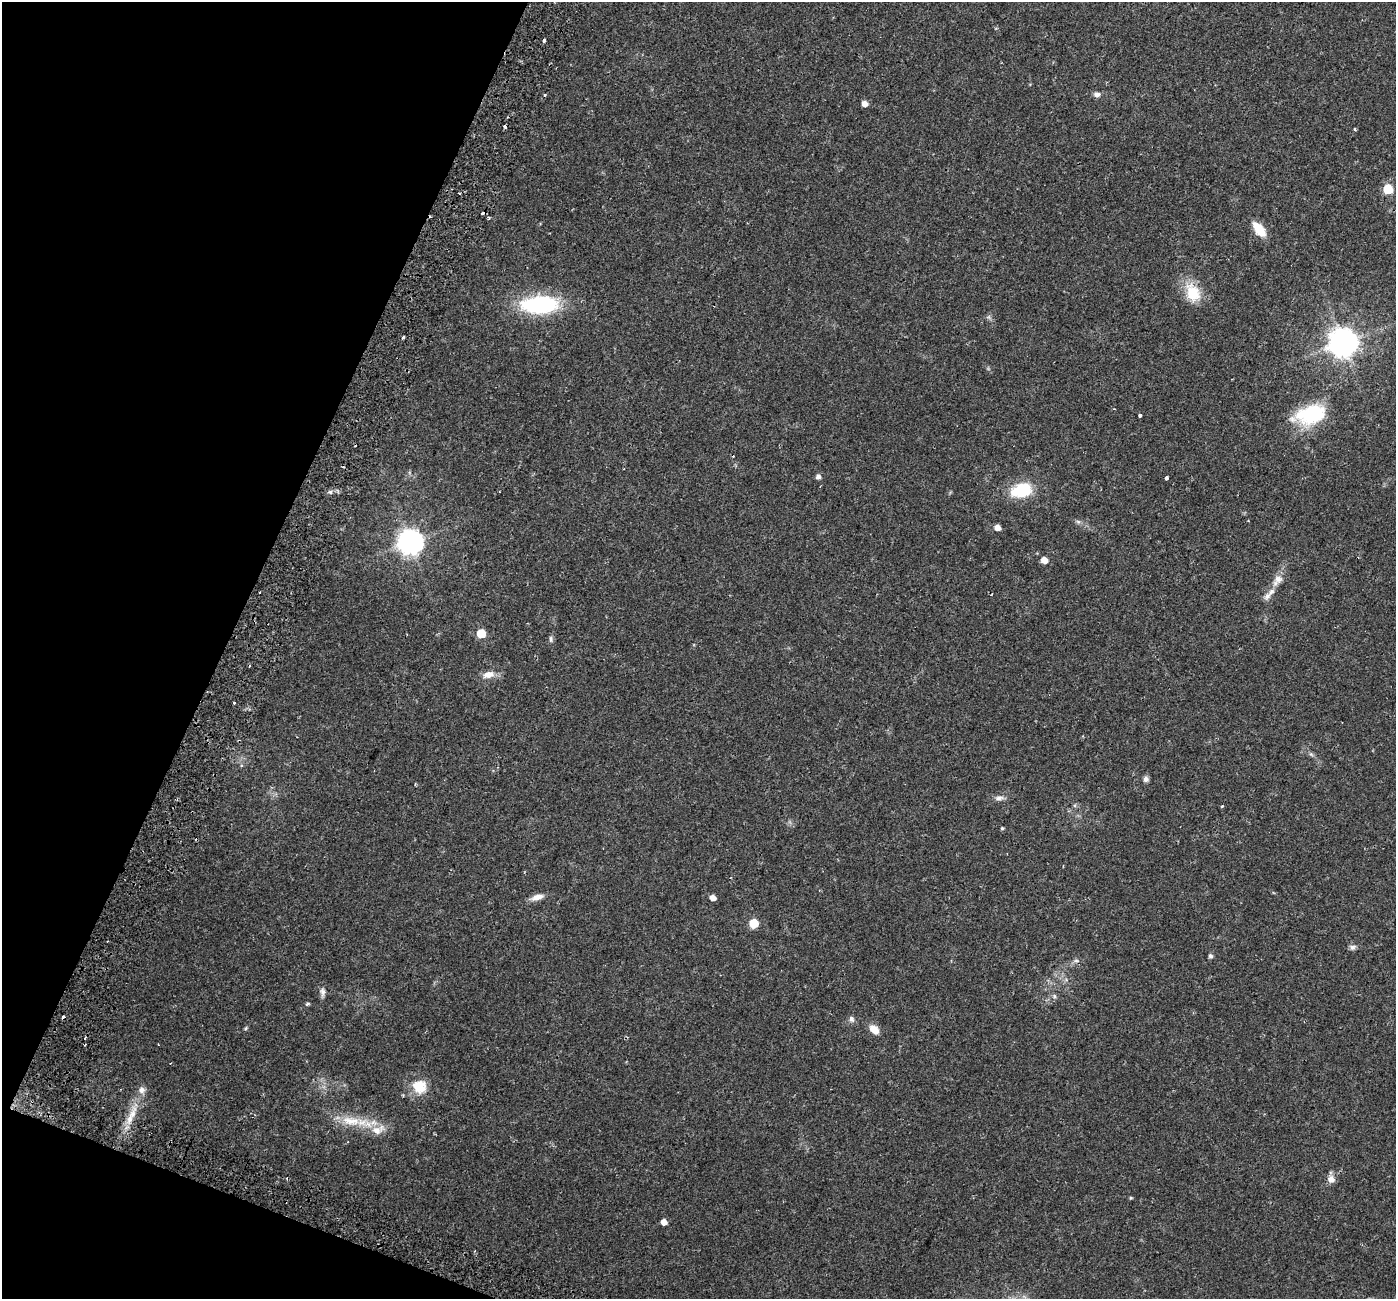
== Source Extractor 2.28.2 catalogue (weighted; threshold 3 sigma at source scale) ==
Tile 9 of 4 x 4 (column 1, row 3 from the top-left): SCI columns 71-1464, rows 1592-2888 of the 5723 x 5838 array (HDU 1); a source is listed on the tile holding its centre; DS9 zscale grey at full resolution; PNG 1398 x 1301 px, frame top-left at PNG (2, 2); no overlay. Shown black and unused: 19% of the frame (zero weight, under 2 of 3 exposures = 5% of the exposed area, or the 3 px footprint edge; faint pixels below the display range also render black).
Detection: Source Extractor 2.28.2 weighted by HDU 2 'WHT'; one run over the whole footprint, this tile lists its part. Background 0.0319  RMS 0.0039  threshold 0.0175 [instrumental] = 3 sigma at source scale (4.5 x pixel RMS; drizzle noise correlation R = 1.50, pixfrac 1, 0.0396/0.0396 arcsec/px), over >= 5 px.
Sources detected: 68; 13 cosmic-ray / hot-pixel residue — not listed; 2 inside a brighter listed object's ellipse — not listed separately; the other 53 listed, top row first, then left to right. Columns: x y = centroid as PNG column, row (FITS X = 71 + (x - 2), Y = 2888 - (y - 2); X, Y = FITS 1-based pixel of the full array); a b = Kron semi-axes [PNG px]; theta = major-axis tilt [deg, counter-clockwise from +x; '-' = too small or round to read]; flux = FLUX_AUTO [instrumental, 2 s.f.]
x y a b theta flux
544 40 3 3 - 1.1
1097 94 8 6 -2 1.5
865 104 5 5 - 2.6
1355 129 4 3 - 0.47
1388 189 6 6 - 18
1259 229 19 9 -51 6.4
1193 293 26 18 -66 9.9
539 305 40 19 2 36
403 337 3 2 - 0.56
1343 343 9 9 - 500
1114 409 3 3 - 0.34
1310 415 39 21 14 21
1140 416 4 3 - 1.5
818 477 6 6 - 1.2
1166 478 3 3 - 2.3
1022 490 22 14 16 16
330 492 6 5 - 0.76
1078 522 7 4 -2 0.7
997 528 5 5 - 2.7
410 542 8 8 - 350
1044 560 6 5 - 3.3
1278 579 12 11 - 2.5
1267 596 12 8 54 2
481 634 6 5 - 11
551 639 9 5 -89 0.84
488 674 16 9 14 3.3
234 703 3 3 - 0.39
241 765 5 4 - 0.5
1146 779 8 7 - 1.1
415 784 3 3 - 0.35
999 798 13 6 5 1.6
1222 806 3 3 - 0.71
1002 828 4 4 - 0.48
537 897 17 7 16 2.7
713 898 5 4 - 2.7
754 923 6 5 - 14
1352 947 9 6 9 1.2
1210 956 5 4 - 0.99
1076 961 8 5 7 0.91
322 992 12 7 -89 1.5
1054 996 6 6 - 0.77
307 1004 6 4 17 0.52
851 1019 9 7 -67 1.1
246 1028 6 4 70 0.45
874 1029 12 8 -48 3.6
158 1044 3 2 - 0.27
419 1086 20 18 -19 7.7
32 1101 4 2 - 0.35
132 1114 27 8 70 6.5
351 1121 30 14 -8 10
1331 1179 9 9 - 2.3
1131 1198 4 4 - 0.37
664 1222 5 5 - 2.8
Overlapping masked pixels (flux is a lower limit): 1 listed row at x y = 32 1101